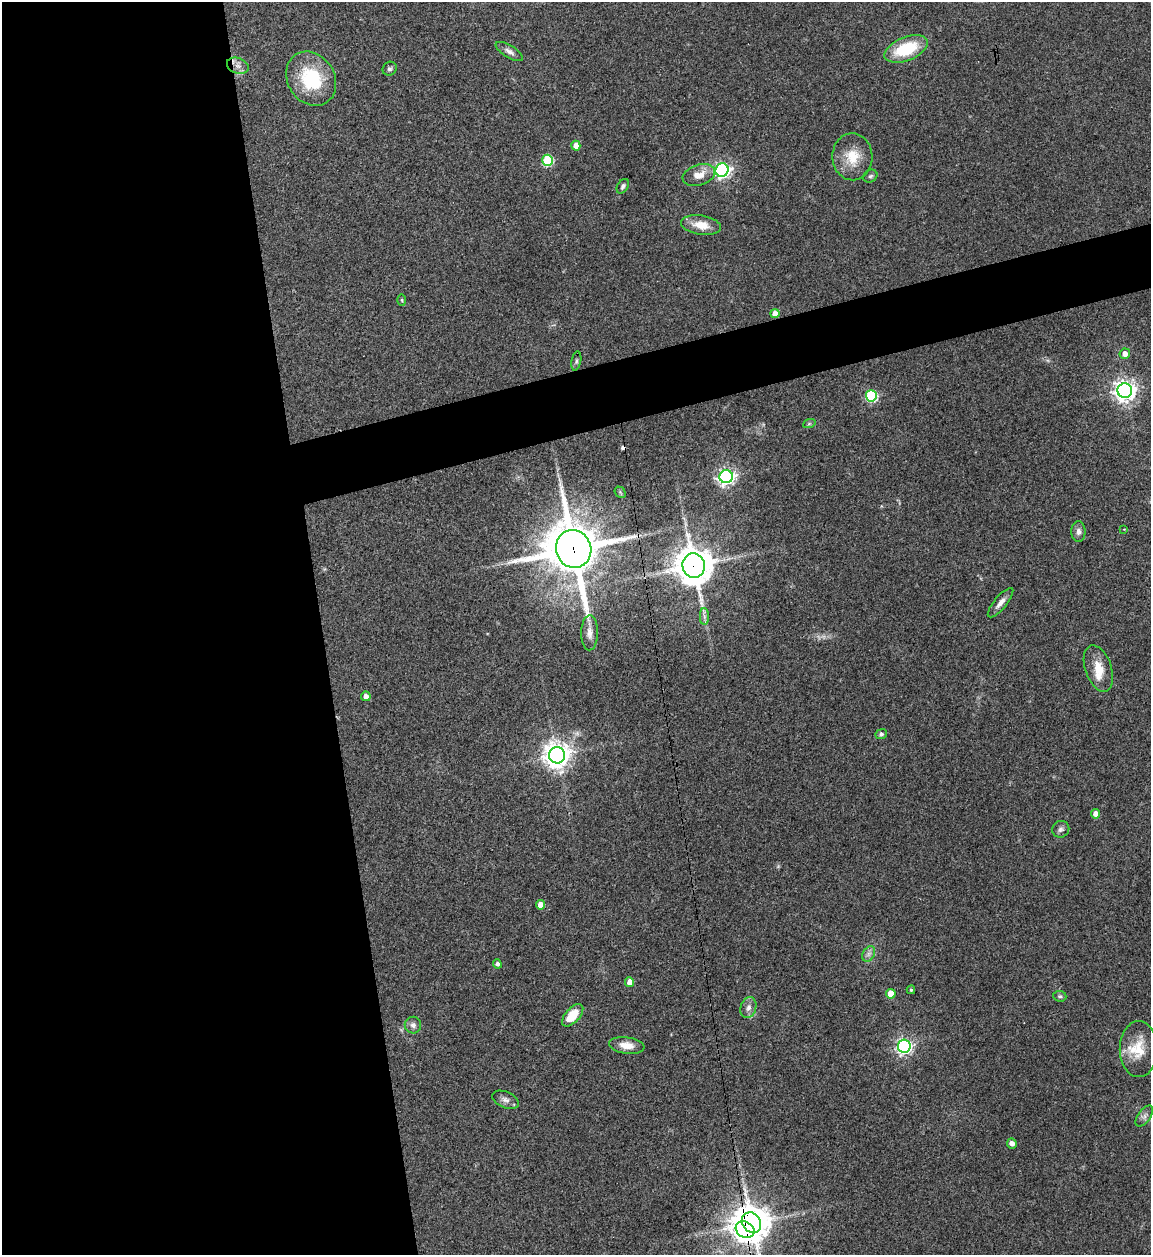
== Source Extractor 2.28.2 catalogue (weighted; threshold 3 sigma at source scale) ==
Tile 9 of 4 x 4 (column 1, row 3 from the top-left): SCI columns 256-1404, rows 1253-2505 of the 4992 x 5013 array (HDU 1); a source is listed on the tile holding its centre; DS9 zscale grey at full resolution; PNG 1153 x 1257 px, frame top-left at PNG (2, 2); each listed source drawn as its Kron ellipse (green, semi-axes under 4 px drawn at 4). Shown black and unused: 32% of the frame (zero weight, under 3 of 4 exposures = <1% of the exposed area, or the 3 px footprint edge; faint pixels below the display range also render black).
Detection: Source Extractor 2.28.2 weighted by HDU 2 'WHT'; one run over the whole footprint, this tile lists its part. Background 0.0521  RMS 0.0049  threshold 0.022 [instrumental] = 3 sigma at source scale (4.5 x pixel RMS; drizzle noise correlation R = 1.50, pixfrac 1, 0.05/0.05 arcsec/px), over >= 5 px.
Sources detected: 56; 1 too faint to see at this stretch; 1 cosmic-ray / hot-pixel residue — neither listed nor drawn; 1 inside a brighter listed object's ellipse — not listed separately; the other 53 listed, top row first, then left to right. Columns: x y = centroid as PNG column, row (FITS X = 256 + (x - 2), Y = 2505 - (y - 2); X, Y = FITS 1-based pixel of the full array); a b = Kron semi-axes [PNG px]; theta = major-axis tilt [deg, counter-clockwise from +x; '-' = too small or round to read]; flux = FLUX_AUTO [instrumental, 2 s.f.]
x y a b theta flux
906 49 23 11 22 23
509 52 15 6 -32 2.3
238 66 11 7 -20 2.7
390 69 7 6 - 1.1
311 79 28 23 -57 29
576 146 5 4 - 3.9
852 157 23 20 -88 12
547 160 5 5 - 35
722 170 7 6 - 150
699 175 17 10 16 5.8
870 176 7 6 - 1.1
623 186 8 5 58 1.2
701 225 20 9 -9 7.5
402 300 5 3 - 0.54
775 314 4 4 - 4.1
1125 354 5 5 - 3.4
576 361 10 4 79 1.2
1125 391 7 7 - 350
871 396 5 5 - 51
809 424 6 4 19 0.66
726 477 7 6 - 180
620 492 6 4 -48 0.67
1124 529 2 2 - 0.32
1078 532 10 7 -90 2.2
574 549 19 17 -70 2600
694 565 12 11 - 1200
1000 603 18 6 50 3.2
704 616 8 4 -89 1.4
590 633 17 8 89 3.4
1098 668 24 13 -71 8.5
366 696 5 4 - 2.8
881 734 6 5 - 1.1
557 755 8 8 - 550
1096 814 4 4 - 3.9
1061 829 9 8 - 1.7
541 905 4 4 - 5.6
869 954 8 6 60 1.7
497 964 4 4 - 1.3
630 982 5 4 - 4.1
911 990 4 3 - 0.66
891 994 5 5 - 8
1060 996 6 5 - 0.87
748 1007 11 7 75 2.6
573 1015 14 7 48 9.6
413 1025 8 8 - 1.9
627 1045 18 8 -8 5.7
904 1046 6 6 - 150
1139 1049 28 19 -90 12
505 1100 14 8 -23 2.5
1144 1116 12 6 54 2
1012 1143 5 5 - 2.3
751 1223 11 9 -57 1100
745 1230 10 7 -30 310
Overlapping masked pixels (flux is a lower limit): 4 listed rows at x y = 574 549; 694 565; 751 1223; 745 1230
Isophote crosses this tile's border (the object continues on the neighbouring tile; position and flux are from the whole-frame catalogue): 1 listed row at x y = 751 1223